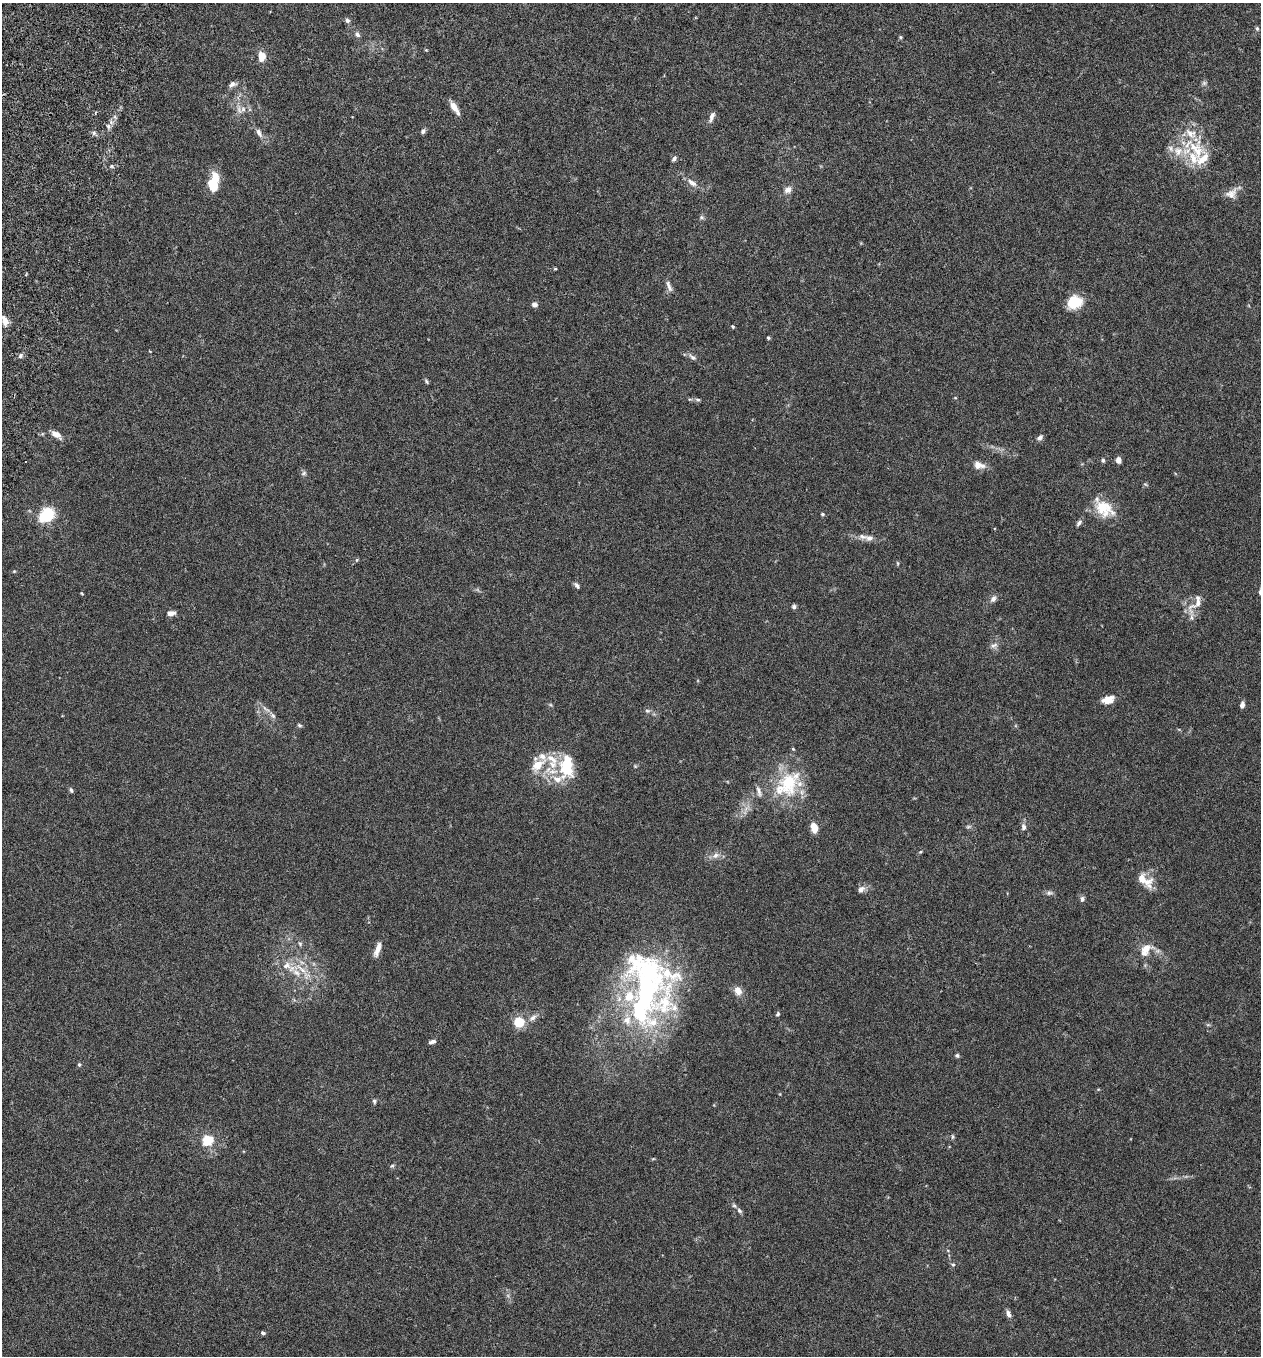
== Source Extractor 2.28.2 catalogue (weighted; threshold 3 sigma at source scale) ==
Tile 11 of 4 x 4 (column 3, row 3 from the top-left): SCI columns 2708-3966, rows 1383-2736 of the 5545 x 5467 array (HDU 1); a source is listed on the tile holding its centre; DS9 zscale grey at full resolution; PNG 1263 x 1358 px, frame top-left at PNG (2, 3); no overlay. Shown black and unused: <1% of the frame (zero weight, under 3 of 6 exposures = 3% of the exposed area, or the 3 px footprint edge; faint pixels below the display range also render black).
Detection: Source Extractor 2.28.2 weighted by HDU 2 'WHT'; one run over the whole footprint, this tile lists its part. Background 0.0188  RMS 0.002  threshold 0.00818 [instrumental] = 3 sigma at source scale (4.09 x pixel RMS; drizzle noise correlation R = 1.36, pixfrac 0.8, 0.05/0.05 arcsec/px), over >= 5 px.
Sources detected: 115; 1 too faint to see at this stretch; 1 inside a brighter object's white glare — not listed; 16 inside a brighter listed object's ellipse — not listed separately; the other 97 listed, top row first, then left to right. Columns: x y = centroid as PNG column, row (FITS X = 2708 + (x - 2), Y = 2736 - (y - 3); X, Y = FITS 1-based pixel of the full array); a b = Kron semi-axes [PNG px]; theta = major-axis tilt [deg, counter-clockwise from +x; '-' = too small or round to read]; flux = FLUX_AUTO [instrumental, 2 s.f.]
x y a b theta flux
347 20 6 5 - 0.47
1257 28 6 5 - 0.31
357 35 8 6 -46 0.47
900 37 5 4 - 0.23
426 50 4 4 - 0.16
262 56 11 8 90 2
232 84 10 6 22 0.67
454 107 16 7 -59 1.6
239 110 13 6 -65 1
712 117 13 6 69 0.82
108 126 6 5 - 0.45
423 131 7 5 54 0.44
93 133 6 4 -90 0.35
259 133 13 6 -62 0.85
1178 151 14 12 63 2.7
1198 152 32 13 85 5
674 159 7 5 50 0.45
112 166 6 4 -90 0.25
692 183 15 7 -35 1.1
212 185 17 11 -71 3.6
788 190 11 8 39 0.97
1231 193 17 12 38 1.5
701 217 6 5 - 0.35
555 269 3 3 - 0.26
669 286 16 5 -68 0.87
1074 302 17 14 26 4
534 304 7 6 - 0.69
5 321 11 7 -65 1.5
733 327 4 3 - 0.21
768 338 4 3 - 0.22
21 355 7 4 83 0.37
692 357 12 6 -34 0.63
426 381 7 4 -51 0.28
955 398 4 3 - 0.15
698 399 7 4 -9 0.33
56 434 13 7 -28 1.3
1040 437 8 5 34 0.56
1103 460 6 5 - 0.29
1118 460 6 5 - 1.1
978 465 13 8 -9 1.7
304 473 8 5 37 0.36
1104 508 26 18 -36 5
822 514 5 4 - 0.26
47 515 12 9 54 11
1079 523 9 5 50 0.51
862 536 14 7 -20 0.97
897 563 6 3 -71 0.2
577 585 8 4 -50 0.43
1260 593 5 5 - 0.4
82 594 5 3 - 0.15
993 599 9 6 55 0.74
1196 603 33 12 55 2.6
794 606 5 5 - 0.42
171 613 11 5 8 0.96
993 645 12 6 20 0.64
1108 700 14 8 17 1.8
1242 705 7 5 79 0.71
647 711 7 5 -2 0.43
273 715 9 6 -49 0.57
299 725 6 5 - 0.3
793 749 5 3 - 0.18
537 765 22 11 38 3.3
635 766 5 4 - 0.2
566 767 30 17 -90 7.4
787 785 40 28 51 11
71 790 7 4 -73 0.33
814 827 11 7 -78 2
968 827 6 4 18 0.28
1023 827 9 6 86 0.69
920 852 5 4 - 0.2
716 855 10 7 43 0.9
1147 882 19 17 -71 2.4
861 889 10 8 45 0.86
1049 893 9 6 4 0.52
1082 899 6 5 - 0.57
300 944 5 5 - 0.3
1147 948 16 13 37 2.4
378 949 18 6 71 1.5
286 966 13 10 21 1.8
301 969 21 6 -41 2
296 973 10 7 -43 1.3
646 987 91 48 -85 53
738 991 11 9 -61 1.4
778 1014 6 5 - 0.3
533 1018 11 7 36 0.91
519 1022 5 5 - 15
432 1042 9 5 13 0.56
957 1055 6 5 - 0.3
79 1065 5 4 - 0.27
374 1101 7 4 -80 0.34
952 1137 8 4 -90 0.26
207 1140 17 16 - 3.4
392 1166 5 5 - 0.28
739 1211 8 5 -46 0.46
953 1265 6 4 -1 0.23
1009 1314 9 5 -67 0.76
263 1333 7 4 -10 0.33
Isophote crosses this tile's border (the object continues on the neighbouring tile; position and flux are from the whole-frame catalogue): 1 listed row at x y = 1260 593